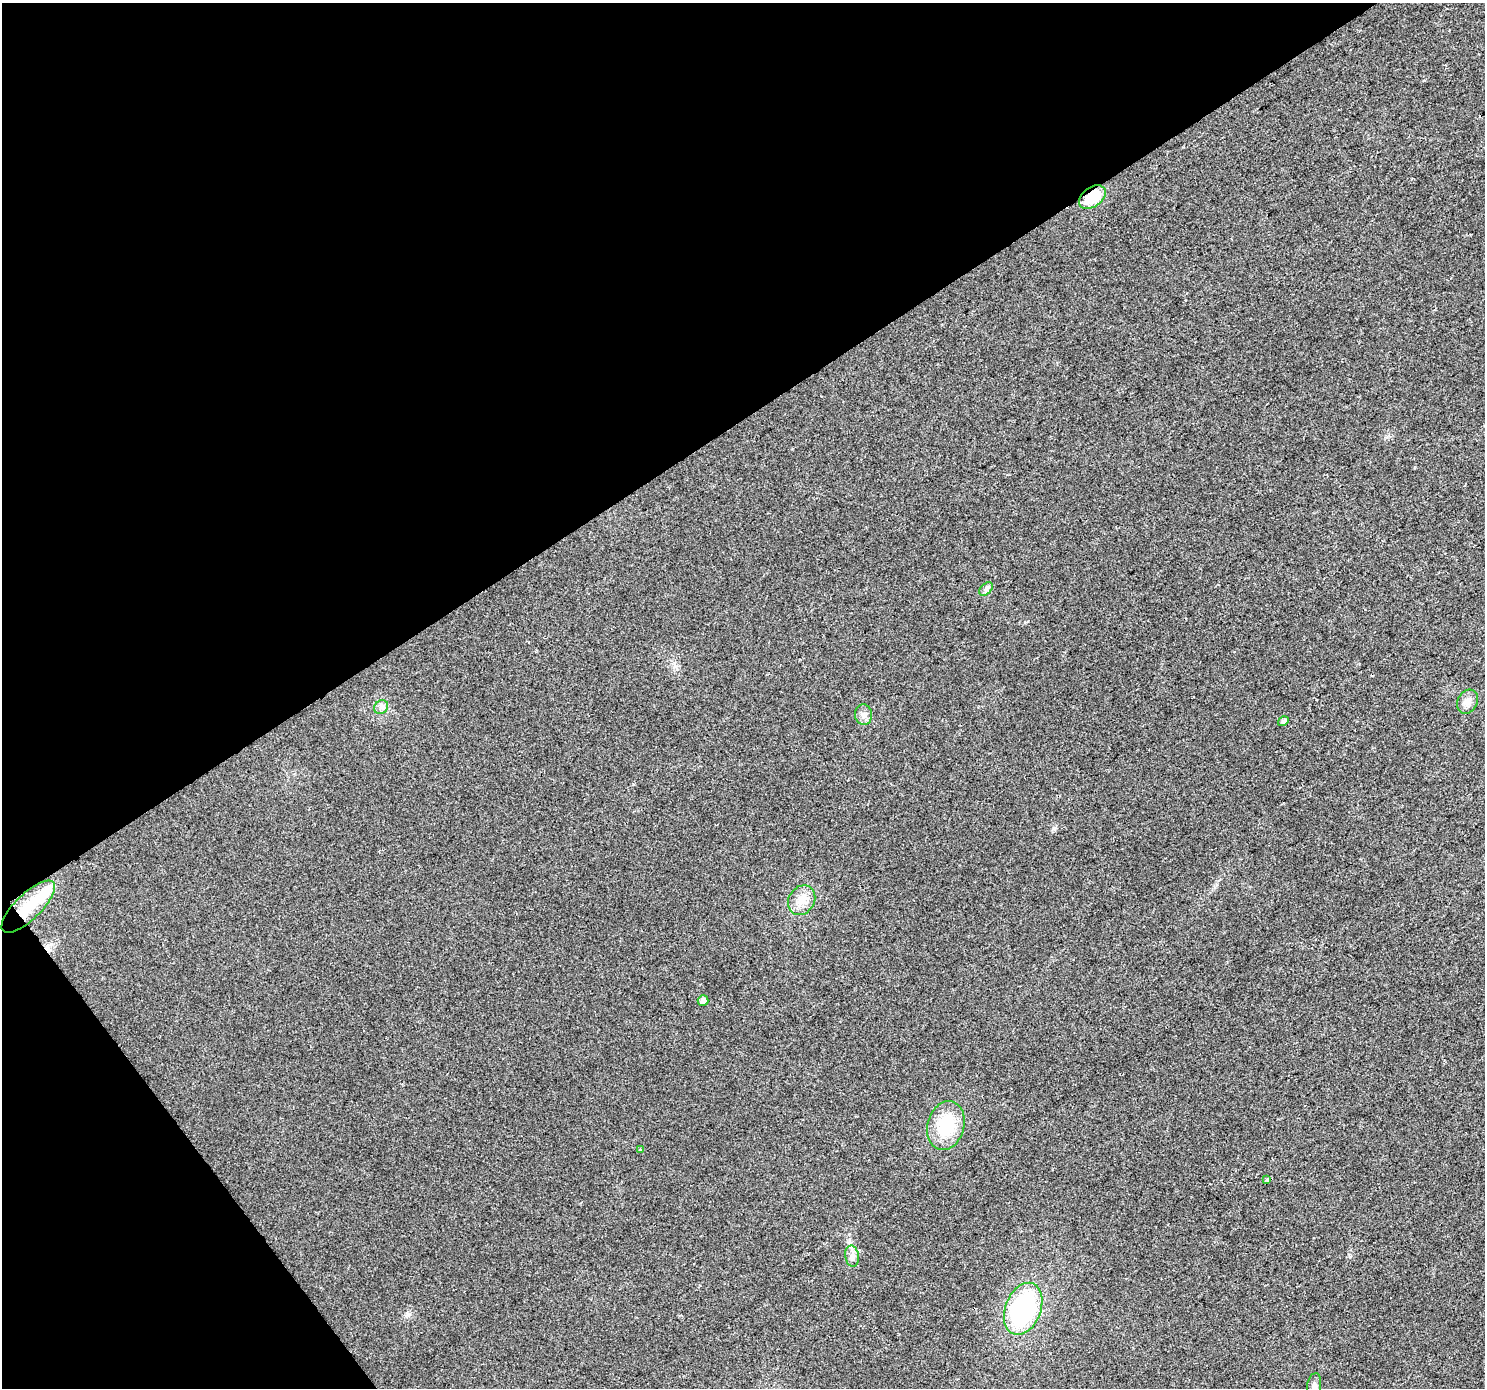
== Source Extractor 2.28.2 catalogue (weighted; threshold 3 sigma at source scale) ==
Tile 5 of 4 x 4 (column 1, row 2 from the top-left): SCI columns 5-1487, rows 2963-4348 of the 5937 x 5861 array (HDU 1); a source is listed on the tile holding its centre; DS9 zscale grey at full resolution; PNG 1487 x 1390 px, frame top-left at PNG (2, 3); each listed source drawn as its Kron ellipse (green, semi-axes under 4 px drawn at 4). Shown black and unused: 35% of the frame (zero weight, under 2 of 3 exposures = <1% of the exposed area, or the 3 px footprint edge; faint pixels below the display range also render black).
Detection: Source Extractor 2.28.2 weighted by HDU 2 'WHT'; one run over the whole footprint, this tile lists its part. Background 0.031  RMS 0.0063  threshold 0.0284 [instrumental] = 3 sigma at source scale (4.5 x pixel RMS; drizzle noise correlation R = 1.50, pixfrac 1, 0.0396/0.0396 arcsec/px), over >= 5 px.
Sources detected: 17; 1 cosmic-ray / hot-pixel residue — neither listed nor drawn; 1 inside a brighter listed object's ellipse — not listed separately; the other 15 listed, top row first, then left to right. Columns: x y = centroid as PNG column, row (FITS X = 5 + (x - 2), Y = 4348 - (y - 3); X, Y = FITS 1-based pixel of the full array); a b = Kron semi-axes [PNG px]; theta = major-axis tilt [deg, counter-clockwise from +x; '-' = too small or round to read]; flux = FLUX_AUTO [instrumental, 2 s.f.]
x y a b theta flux
1092 197 15 9 36 19
986 589 8 5 47 1.7
1467 702 12 10 62 4.4
381 707 7 6 - 2.1
864 715 10 8 -84 3.3
1283 721 6 4 32 2.1
802 900 16 13 58 7.9
28 907 35 13 44 20
703 1001 5 5 - 3.3
946 1126 25 18 75 28
640 1149 3 3 - 2.3
1267 1180 4 3 - 0.98
852 1256 11 6 -80 3
1023 1309 27 17 68 86
1314 1386 13 7 80 2.8
Overlapping masked pixels (flux is a lower limit): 2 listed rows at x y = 1092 197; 28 907
Isophote crosses this tile's border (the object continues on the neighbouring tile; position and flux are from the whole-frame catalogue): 1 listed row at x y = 1314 1386
Unlisted compact peaks at least as high as the median listed source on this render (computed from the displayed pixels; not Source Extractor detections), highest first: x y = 1054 828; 1028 621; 675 666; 1424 80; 408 1314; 1350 1256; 792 449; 1387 437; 1215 887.